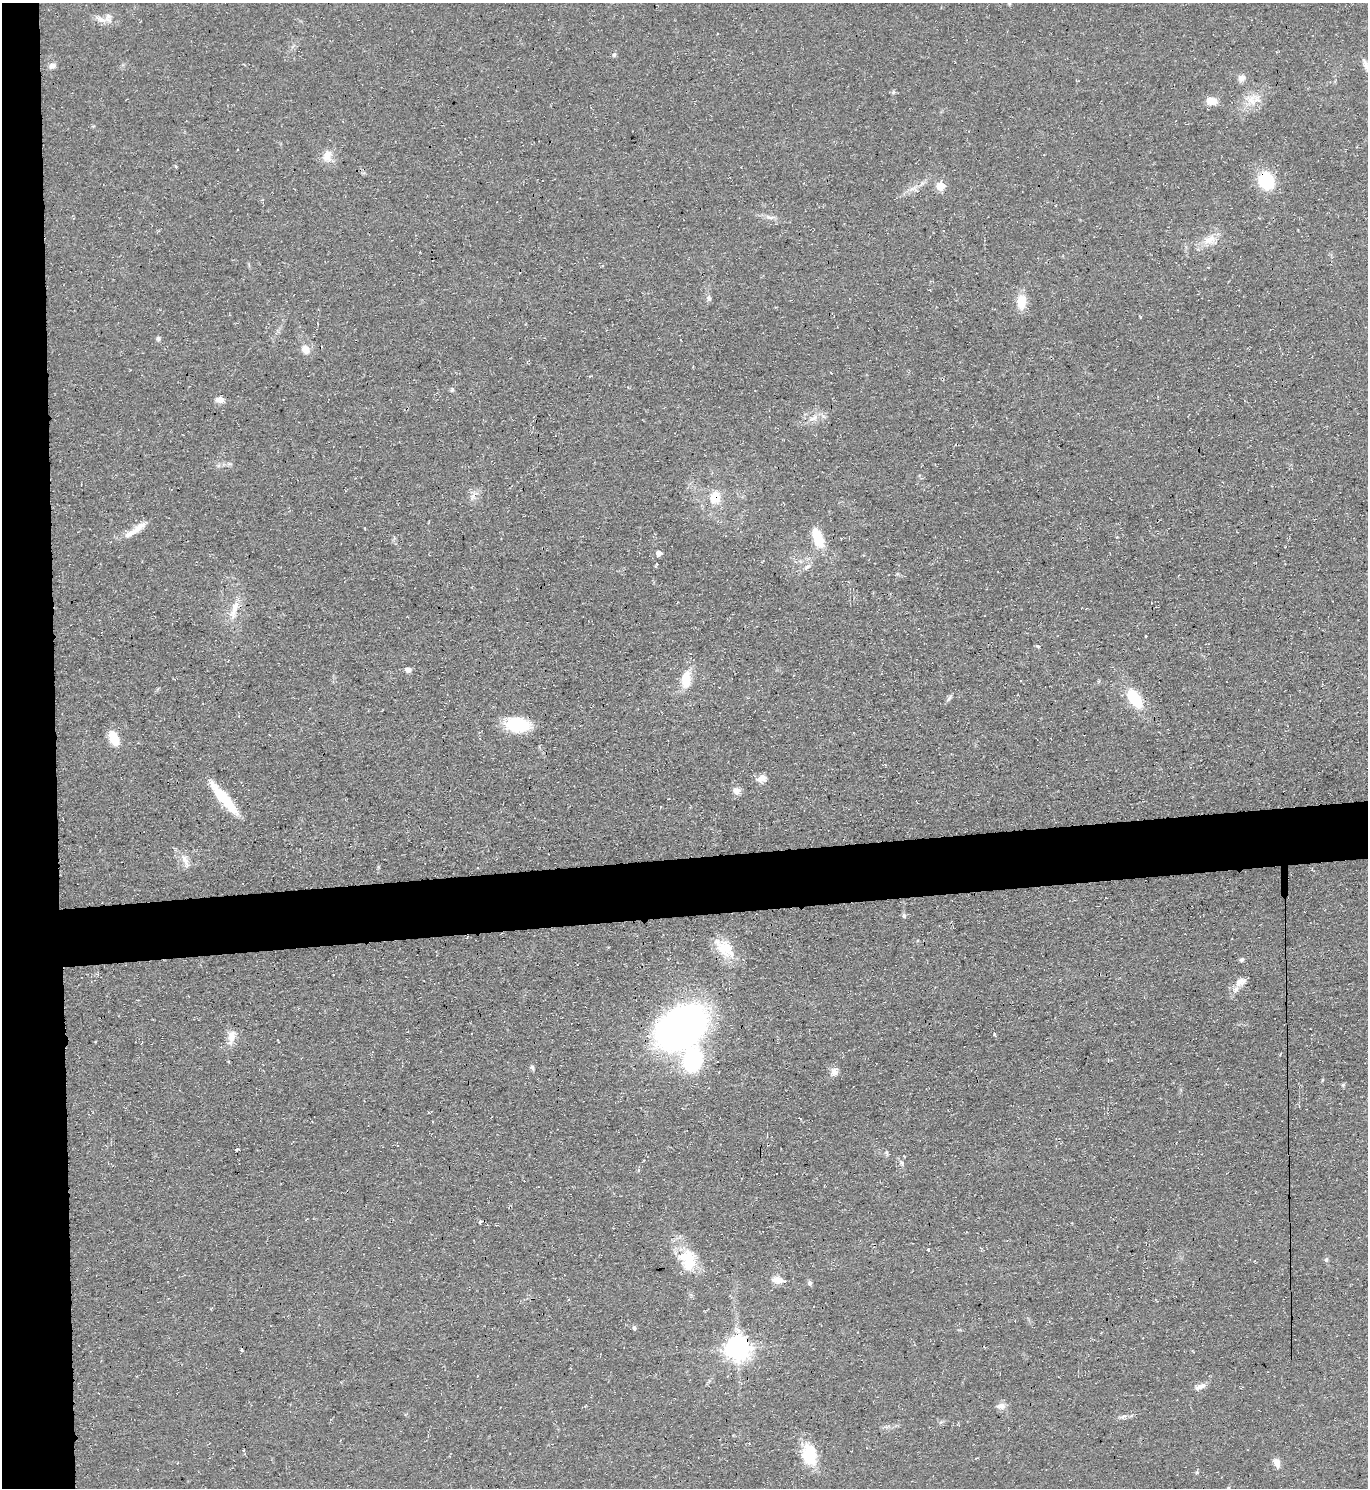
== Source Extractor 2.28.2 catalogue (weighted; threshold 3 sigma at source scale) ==
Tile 4 of 3 x 3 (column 1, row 2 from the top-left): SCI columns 125-1490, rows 1487-2972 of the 4443 x 4458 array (HDU 1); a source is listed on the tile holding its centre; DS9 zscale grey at full resolution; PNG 1370 x 1490 px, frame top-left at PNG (2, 3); no overlay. Shown black and unused: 8% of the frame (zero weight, under 3 of 4 exposures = <1% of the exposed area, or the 3 px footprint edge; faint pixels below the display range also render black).
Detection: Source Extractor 2.28.2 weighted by HDU 2 'WHT'; one run over the whole footprint, this tile lists its part. Background 0.0606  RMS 0.0071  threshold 0.0321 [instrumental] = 3 sigma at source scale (4.5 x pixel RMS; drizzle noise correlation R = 1.50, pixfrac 1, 0.05/0.05 arcsec/px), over >= 5 px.
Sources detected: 80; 1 inside a brighter object's white glare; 5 cosmic-ray / hot-pixel residue — not listed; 5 inside a brighter listed object's ellipse — not listed separately; the other 69 listed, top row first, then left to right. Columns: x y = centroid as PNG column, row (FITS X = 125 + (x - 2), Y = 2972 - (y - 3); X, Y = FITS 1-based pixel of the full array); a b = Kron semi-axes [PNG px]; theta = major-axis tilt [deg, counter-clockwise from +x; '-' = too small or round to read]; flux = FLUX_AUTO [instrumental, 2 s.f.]
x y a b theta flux
1009 3 6 4 -89 0.99
101 19 18 7 -26 5.3
614 55 5 5 - 1.1
52 66 10 7 23 2.8
1366 66 19 6 -66 4.7
1242 78 10 8 47 3.6
893 92 6 4 -73 1
1251 100 16 13 77 11
1211 101 12 8 -10 8.5
327 156 16 12 77 8.4
1266 181 20 16 -74 31
940 186 5 5 - 28
770 217 16 5 -11 3.7
1209 239 19 11 34 10
709 298 9 6 -69 2.2
1021 301 16 10 90 13
158 339 6 6 - 1.6
305 349 10 9 - 6.9
452 390 7 5 74 1.3
220 400 10 7 -3 4.3
813 418 16 7 26 5.9
472 497 7 6 - 2.5
715 497 17 14 76 14
140 527 21 8 38 7.2
818 538 22 10 -69 21
659 553 5 4 - 4.9
807 567 11 5 44 2.6
234 609 31 9 73 11
1145 636 3 2 - 0.82
1038 646 6 3 -19 0.85
408 670 7 6 - 3.2
686 680 21 12 86 15
949 698 10 4 55 1.7
1135 698 23 12 -57 28
517 725 25 14 -8 34
114 738 16 9 -68 15
761 778 13 8 17 5.6
737 790 9 8 - 4.5
222 796 42 10 -50 29
660 807 3 3 - 0.78
185 860 20 7 -64 5.7
904 916 6 5 - 1.6
724 948 31 16 -42 19
1242 960 6 5 - 1.4
1239 982 13 10 41 5.5
681 1028 34 24 37 470
994 1034 5 3 - 0.77
232 1036 17 10 80 7.3
693 1060 18 13 72 83
532 1068 8 4 -72 1.5
834 1072 11 9 -87 4.2
1343 1085 6 5 - 1.2
237 1150 3 3 - 1.8
886 1153 6 4 -47 1.2
901 1163 6 5 - 1.5
928 1250 3 3 - 1.2
1326 1260 7 5 74 1.5
688 1262 36 19 79 24
777 1280 14 8 -7 6.4
810 1283 7 5 -88 1.5
634 1328 6 5 - 1.3
738 1348 8 8 - 710
1200 1387 14 5 23 4.2
1001 1406 13 8 4 4
1122 1417 8 4 31 1.8
244 1450 4 3 - 1.2
809 1455 26 16 -79 26
1277 1463 11 7 -67 4.6
1228 1488 6 3 71 0.76
Overlapping masked pixels (flux is a lower limit): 4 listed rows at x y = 1266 181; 715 497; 517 725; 738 1348
Isophote crosses this tile's border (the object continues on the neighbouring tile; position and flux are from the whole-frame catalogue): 3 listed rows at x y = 1009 3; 1366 66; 1228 1488